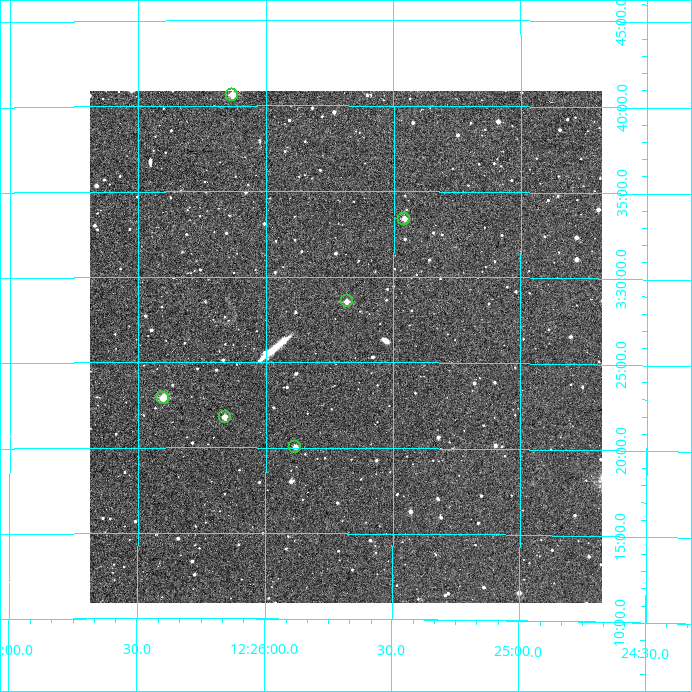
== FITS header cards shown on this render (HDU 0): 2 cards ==
NAXIS1  =                  512
NAXIS2  =                  512

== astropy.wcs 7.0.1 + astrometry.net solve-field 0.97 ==
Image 512 x 512 px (HDU 0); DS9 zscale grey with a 90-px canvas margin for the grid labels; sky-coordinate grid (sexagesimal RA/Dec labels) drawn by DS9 from the SOLVED WCS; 6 Tycho-2 reference stars matched to detected sources circled (green)
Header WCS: RA---TAN/DEC--TAN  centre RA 12:25:41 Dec +03:26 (186.42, +3.43 deg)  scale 3.52 arcsec/px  FOV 30.0' x 30.0'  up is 0 deg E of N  parity normal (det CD < 0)
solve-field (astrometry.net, Tycho-2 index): VERIFIED the header's WCS against the Tycho-2 star catalogue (verified at 2 index scales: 6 matches each, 0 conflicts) and refined it, rather than solving blind
Solved WCS: RA---TAN-SIP/DEC--TAN-SIP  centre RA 12:25:41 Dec +03:26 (186.42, +3.43 deg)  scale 3.53 arcsec/px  FOV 30.1' x 29.9'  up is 0 deg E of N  parity normal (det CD < 0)
The solver's refit moves the header's centre by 1 arcsec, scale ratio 1.003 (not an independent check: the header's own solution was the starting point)
Tycho-2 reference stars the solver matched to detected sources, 6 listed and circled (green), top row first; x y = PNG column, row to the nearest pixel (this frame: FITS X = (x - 90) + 1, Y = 512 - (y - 91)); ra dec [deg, ICRS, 3 dp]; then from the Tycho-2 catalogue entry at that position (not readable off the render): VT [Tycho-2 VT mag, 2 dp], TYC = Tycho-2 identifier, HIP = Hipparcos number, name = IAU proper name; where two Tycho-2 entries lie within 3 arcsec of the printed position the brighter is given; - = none
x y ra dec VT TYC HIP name
232 95 186.533 +3.677 10.85 285-660-1 - -
404 219 186.365 +3.557 11.46 285-501-1 - -
347 301 186.421 +3.476 11.73 285-1186-1 - -
163 398 186.600 +3.382 10.54 285-382-1 - -
225 417 186.540 +3.363 11.65 285-785-1 - -
295 447 186.471 +3.334 12.25 285-1144-1 - -